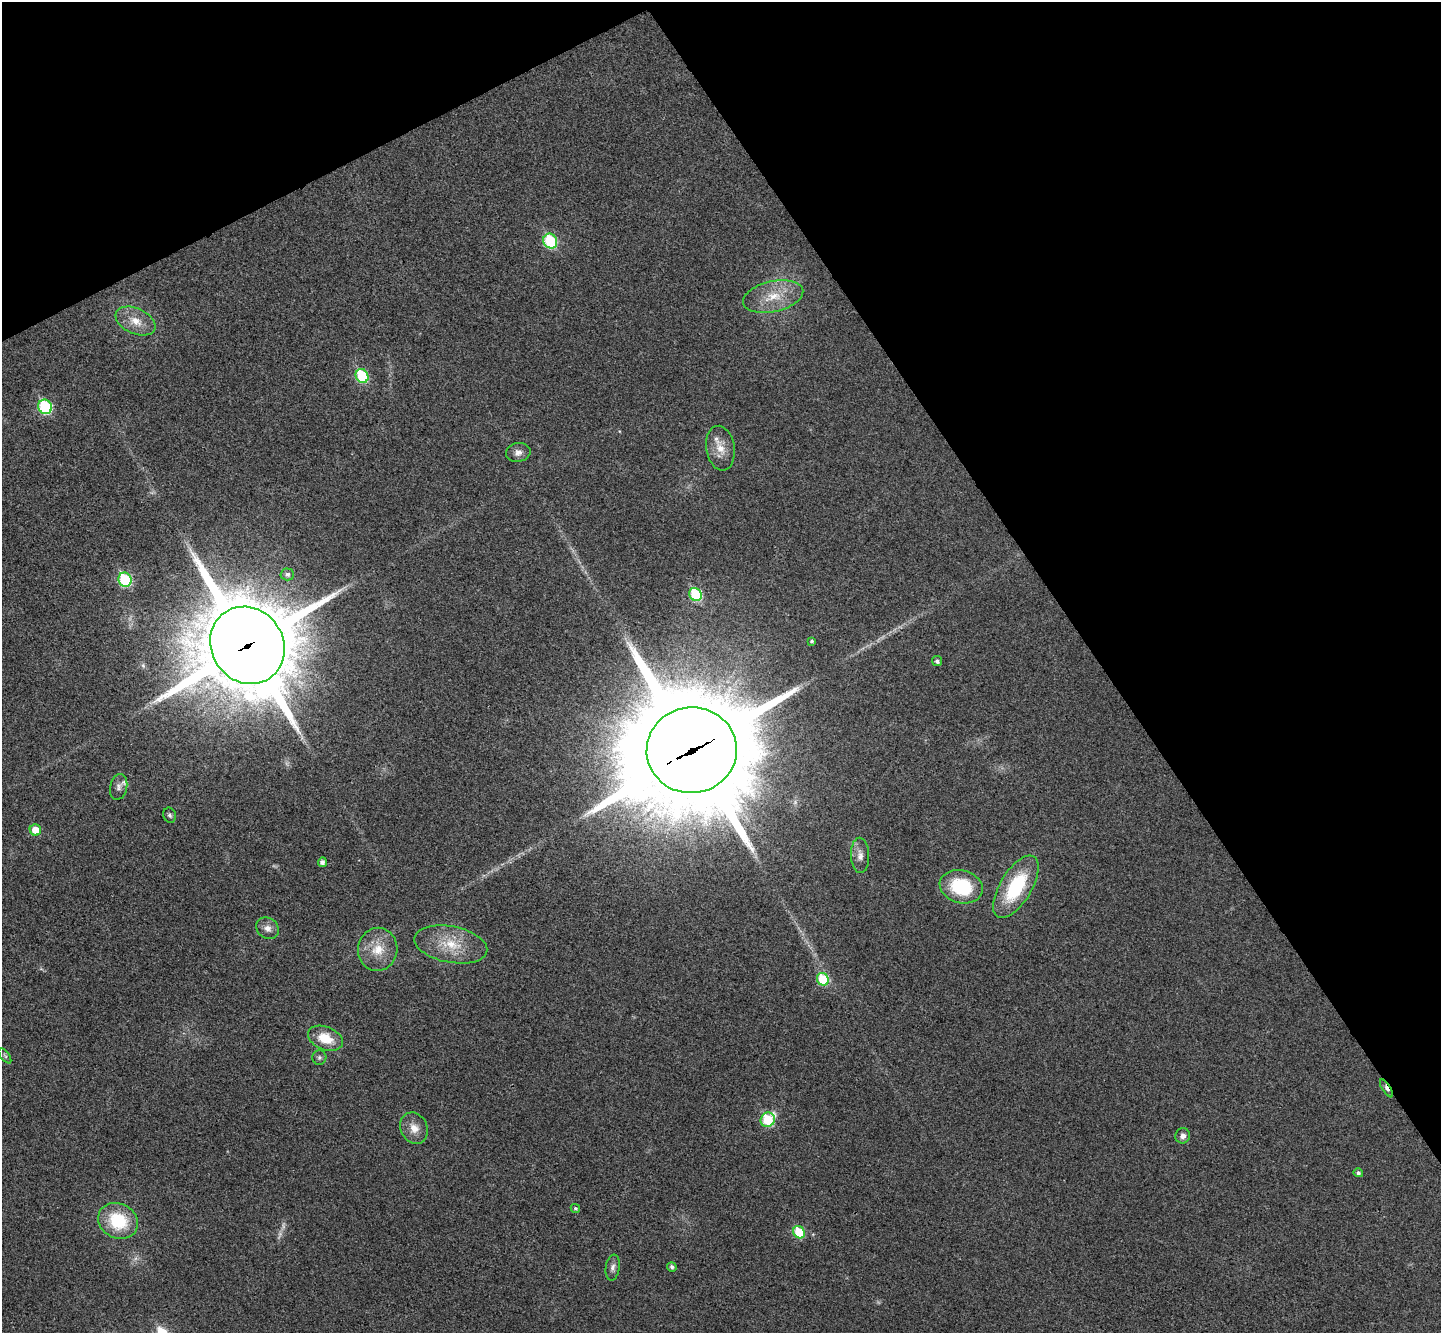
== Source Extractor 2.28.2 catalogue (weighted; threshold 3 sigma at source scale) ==
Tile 3 of 4 x 4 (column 3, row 1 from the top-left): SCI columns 2930-4368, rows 4182-5512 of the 5862 x 5834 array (HDU 1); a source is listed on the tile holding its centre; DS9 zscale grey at full resolution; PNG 1443 x 1335 px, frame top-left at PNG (2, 2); each listed source drawn as its Kron ellipse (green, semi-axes under 4 px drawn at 4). Shown black and unused: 30% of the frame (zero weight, under 3 of 4 exposures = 6% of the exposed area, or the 3 px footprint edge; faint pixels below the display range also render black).
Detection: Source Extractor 2.28.2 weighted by HDU 2 'WHT'; one run over the whole footprint, this tile lists its part. Background 0.0267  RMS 0.0059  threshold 0.0266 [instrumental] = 3 sigma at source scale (4.5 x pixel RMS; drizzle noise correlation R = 1.50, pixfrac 1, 0.05/0.05 arcsec/px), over >= 5 px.
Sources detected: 45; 5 too faint to see at this stretch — neither listed nor drawn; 2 inside a brighter listed object's ellipse — not listed separately; the other 38 listed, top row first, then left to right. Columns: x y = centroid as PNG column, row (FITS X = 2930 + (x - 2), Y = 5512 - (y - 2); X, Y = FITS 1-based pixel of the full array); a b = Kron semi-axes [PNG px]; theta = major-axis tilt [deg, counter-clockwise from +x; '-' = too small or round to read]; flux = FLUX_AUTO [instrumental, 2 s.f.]
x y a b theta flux
550 241 8 6 -58 51
773 296 31 15 13 17
135 321 21 12 -24 10
362 376 7 6 - 41
45 407 7 6 - 60
720 448 22 14 -81 9.5
518 452 12 9 11 3.8
287 574 7 6 - 2
125 580 7 6 - 58
695 595 7 6 - 37
812 641 4 4 - 1.1
247 645 40 36 -56 9000
937 661 5 5 - 1.7
692 750 45 43 6 18000
119 787 13 8 78 2.9
170 815 8 6 -70 1.4
35 830 6 5 - 10
860 855 18 9 -87 4.7
322 862 5 4 - 2.3
961 887 22 16 -15 38
1016 887 35 15 59 44
267 928 12 10 -40 4.1
451 944 37 18 -11 21
378 949 21 19 81 14
823 979 6 6 - 26
325 1038 18 11 -22 14
5 1056 9 4 -54 1.3
319 1057 7 7 - 1.6
1386 1088 10 4 -57 4.6
768 1120 7 6 - 36
414 1128 16 13 -62 7.2
1183 1136 8 7 - 3
1358 1173 5 4 - 1.5
575 1208 5 4 - 1
118 1221 20 17 -27 32
799 1232 6 5 - 22
613 1267 13 7 82 2.7
672 1267 5 4 - 1.6
Overlapping masked pixels (flux is a lower limit): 3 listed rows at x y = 247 645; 692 750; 1386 1088